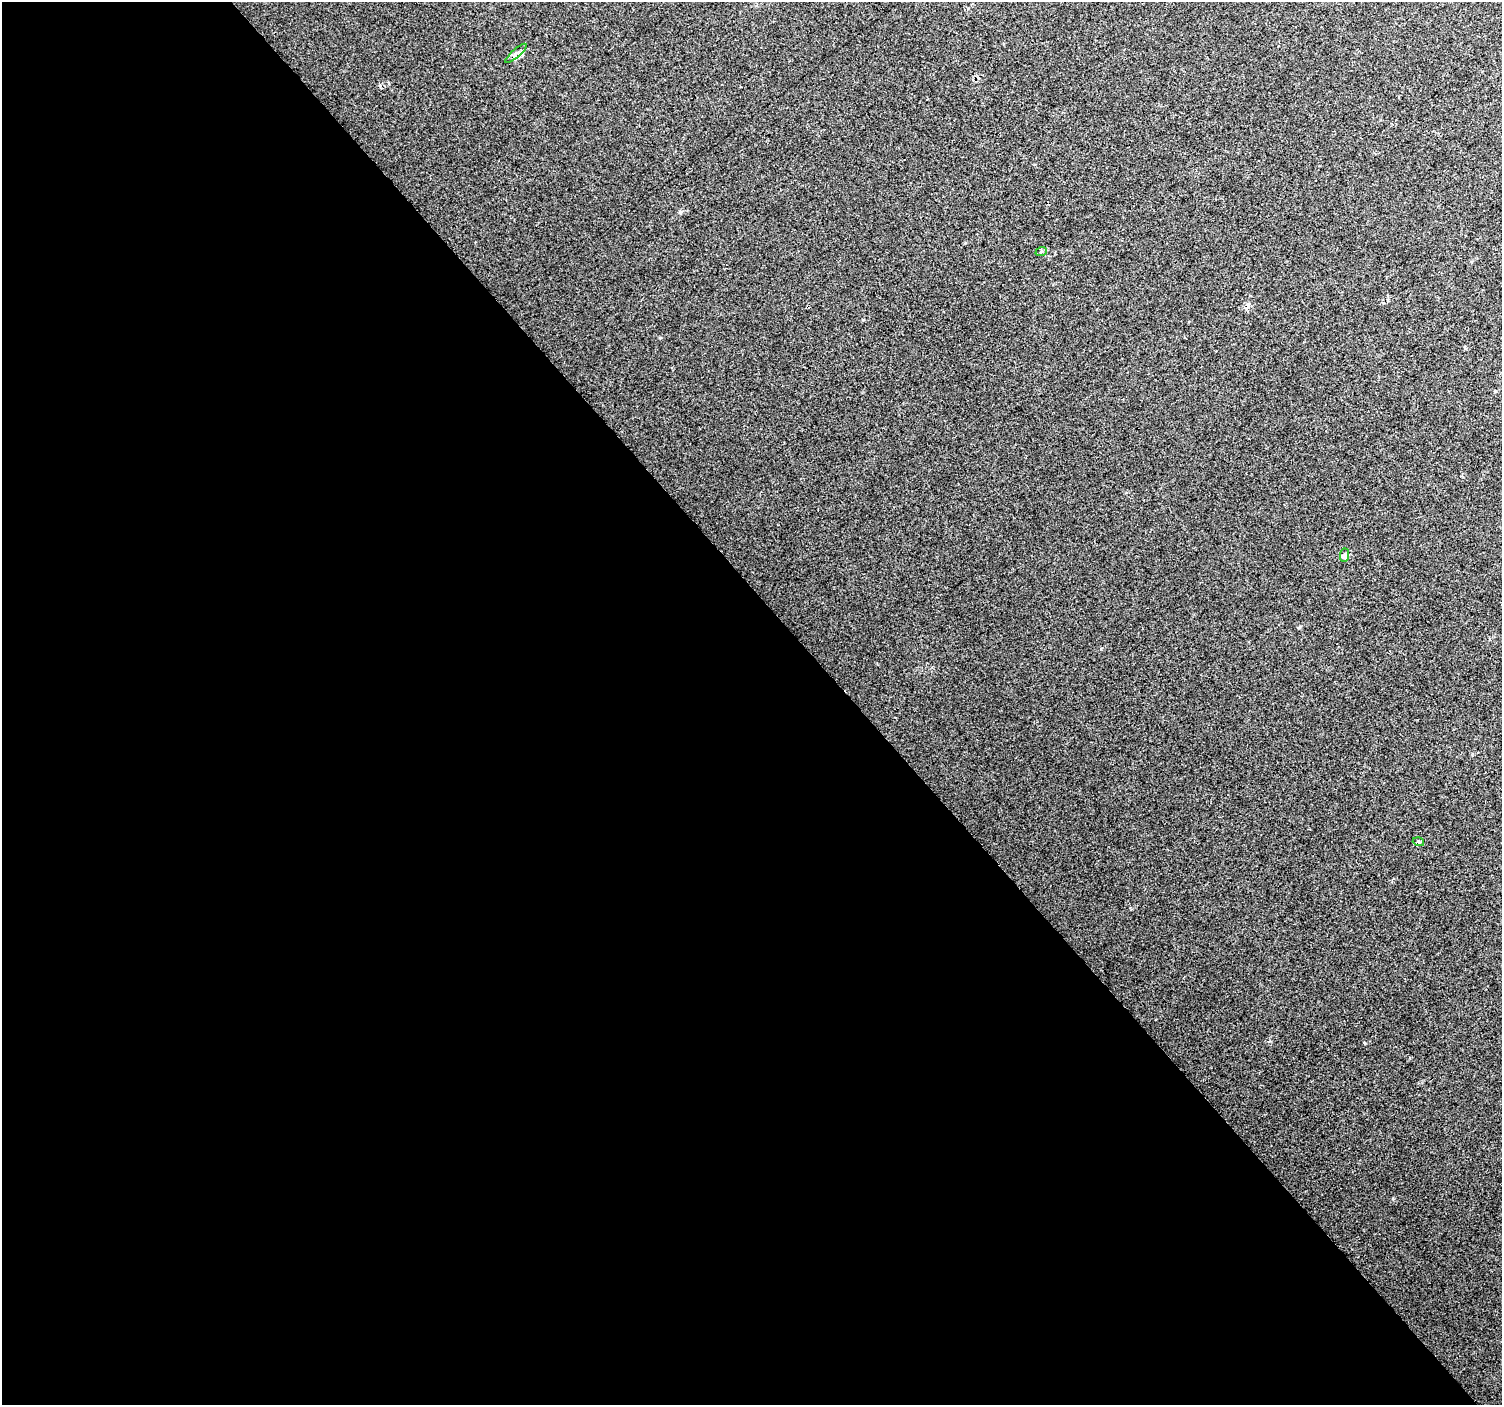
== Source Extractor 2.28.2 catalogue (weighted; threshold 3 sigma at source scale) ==
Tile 9 of 4 x 4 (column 1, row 3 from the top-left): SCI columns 5-1504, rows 1606-3008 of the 6047 x 5990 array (HDU 1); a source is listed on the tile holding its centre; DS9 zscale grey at full resolution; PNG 1504 x 1407 px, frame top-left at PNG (2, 2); each listed source drawn as its Kron ellipse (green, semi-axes under 4 px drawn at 4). Shown black and unused: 57% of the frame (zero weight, under 2 of 3 exposures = <1% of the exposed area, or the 3 px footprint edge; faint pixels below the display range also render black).
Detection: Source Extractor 2.28.2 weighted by HDU 2 'WHT'; one run over the whole footprint, this tile lists its part. Background 0.016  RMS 0.0078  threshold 0.0351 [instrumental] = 3 sigma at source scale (4.5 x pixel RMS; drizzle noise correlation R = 1.50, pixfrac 1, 0.0396/0.0396 arcsec/px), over >= 5 px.
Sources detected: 4; all 4 listed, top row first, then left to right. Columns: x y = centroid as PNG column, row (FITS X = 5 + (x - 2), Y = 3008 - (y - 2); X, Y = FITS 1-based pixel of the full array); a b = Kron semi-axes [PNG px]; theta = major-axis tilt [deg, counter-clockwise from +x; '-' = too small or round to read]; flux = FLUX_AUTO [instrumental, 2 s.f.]
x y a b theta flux
516 53 13 4 41 2.8
1041 252 6 3 20 0.89
1344 555 7 4 89 1.8
1418 842 6 3 -19 1